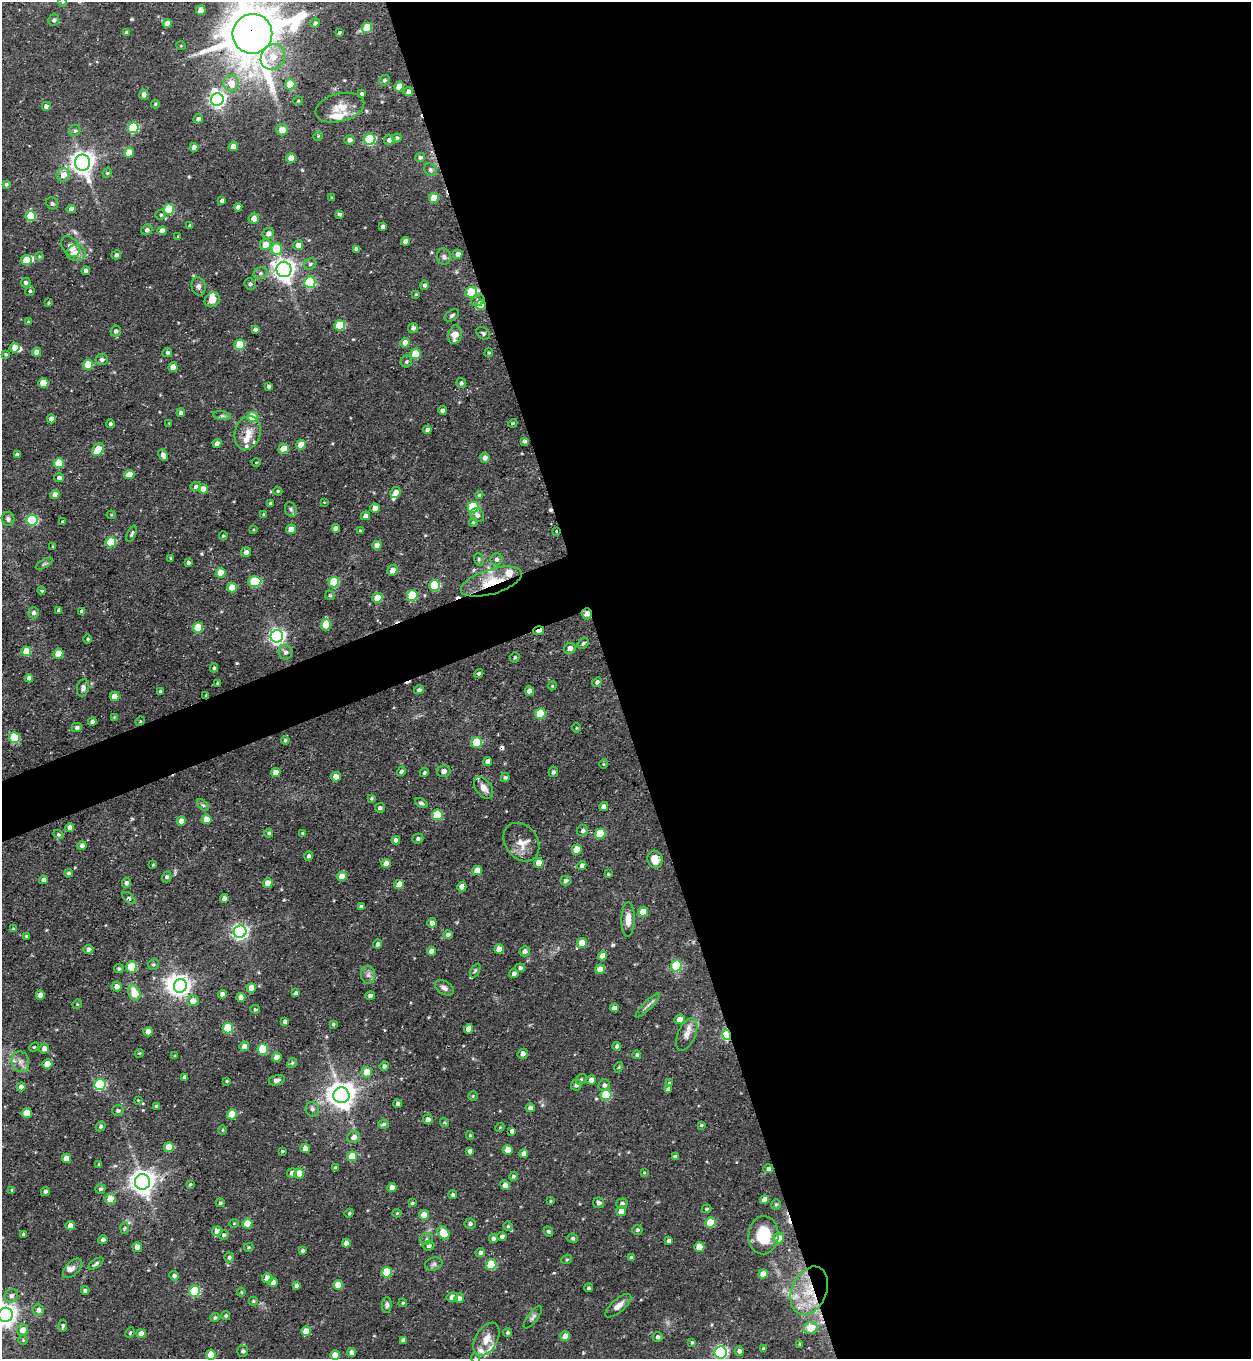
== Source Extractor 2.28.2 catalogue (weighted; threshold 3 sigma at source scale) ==
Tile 8 of 4 x 4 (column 4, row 2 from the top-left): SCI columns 4021-5269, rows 2717-4073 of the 5415 x 5431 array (HDU 1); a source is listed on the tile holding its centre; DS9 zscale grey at full resolution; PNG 1253 x 1361 px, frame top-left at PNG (2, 2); each listed source drawn as its Kron ellipse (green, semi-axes under 4 px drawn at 4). Shown black and unused: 53% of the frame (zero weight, under 3 of 5 exposures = <1% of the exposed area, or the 3 px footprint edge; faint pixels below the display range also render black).
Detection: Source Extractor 2.28.2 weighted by HDU 2 'WHT'; one run over the whole footprint, this tile lists its part. Background 0.0583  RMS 0.0043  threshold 0.0193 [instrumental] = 3 sigma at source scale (4.5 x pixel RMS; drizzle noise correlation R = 1.50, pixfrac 1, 0.05/0.05 arcsec/px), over >= 5 px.
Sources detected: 496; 2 inside a brighter object's white glare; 5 cosmic-ray / hot-pixel residue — neither listed nor drawn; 14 inside a brighter listed object's ellipse — not listed separately; the other 475 listed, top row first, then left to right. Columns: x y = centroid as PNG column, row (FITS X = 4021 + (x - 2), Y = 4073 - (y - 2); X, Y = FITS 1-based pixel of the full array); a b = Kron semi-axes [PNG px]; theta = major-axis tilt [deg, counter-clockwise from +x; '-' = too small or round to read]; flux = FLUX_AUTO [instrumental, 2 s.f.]
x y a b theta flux
62 2 5 3 - 0.46
201 10 5 4 - 5.6
54 20 6 5 - 1.2
167 23 4 4 - 2.8
315 23 5 4 - 0.97
367 28 5 5 - 13
126 32 4 3 - 0.7
339 33 3 3 - 0.6
252 34 20 19 - 2500
181 46 5 3 - 0.36
273 57 13 11 56 7.4
384 80 5 5 - 1
231 83 8 8 - 5.3
290 84 5 5 - 16
399 87 5 4 - 6.9
408 92 5 4 - 1.9
361 94 4 4 - 1.1
144 95 5 4 - 2.2
217 100 6 6 - 140
298 101 5 3 - 0.41
155 104 4 4 - 0.47
46 106 4 4 - 1.7
340 108 25 14 15 7.2
198 119 5 4 - 1.3
133 128 5 5 - 31
75 130 6 5 - 0.86
282 130 6 5 - 4.4
318 136 5 4 - 0.48
397 138 5 4 - 0.97
370 139 6 5 - 38
349 140 5 4 - 1.3
389 140 5 5 - 1.8
194 147 4 4 - 3.2
233 147 5 4 - 3.7
129 153 5 5 - 7.9
420 157 5 4 - 1
291 158 5 4 - 6.6
83 163 8 7 - 370
430 170 7 5 -47 1.1
107 173 5 4 - 0.52
63 175 7 6 - 4.6
6 184 4 3 - 0.73
332 197 3 2 - 0.39
434 198 5 5 - 8.1
222 201 4 3 - 1.4
52 203 6 5 - 0.74
238 207 4 4 - 2.3
71 209 4 4 - 2.6
169 209 5 5 - 23
339 214 4 3 - 0.84
161 215 5 4 - 0.66
31 216 5 5 - 18
254 218 5 5 - 3.6
190 226 4 3 - 1.1
383 227 4 4 - 1.7
147 230 6 5 - 1.3
162 231 4 4 - 2.7
268 234 6 5 - 2.2
178 237 4 2 - 0.35
405 241 4 4 - 2.6
265 245 5 5 - 5.4
298 245 5 5 - 2.7
71 246 11 8 -52 3.7
277 249 6 5 - 14
356 249 4 4 - 1.2
76 253 9 8 - 4.5
458 254 5 4 - 2
116 255 5 4 - 1.4
39 256 4 4 - 0.47
444 256 8 7 - 1.2
26 260 5 5 - 9.6
310 264 6 5 - 0.99
284 269 8 7 - 290
86 271 4 4 - 2.2
260 273 7 5 22 1.2
310 282 5 5 - 39
26 283 5 5 - 0.82
250 284 6 5 - 1.1
425 285 4 4 - 1
199 286 9 7 -79 1.5
30 291 5 4 - 0.73
471 292 6 5 - 19
416 294 3 3 - 0.41
212 300 8 7 - 3.8
478 300 7 5 28 1.3
48 303 3 3 - 0.48
481 305 5 5 - 8.4
452 315 8 5 35 1.1
28 322 4 4 - 0.68
340 325 5 5 - 21
413 328 5 4 - 0.96
255 329 4 3 - 1.1
116 331 5 5 - 0.98
483 333 8 5 -38 0.91
455 335 9 6 77 4.7
405 343 5 5 - 3.3
240 345 5 5 - 14
15 348 5 5 - 4.9
37 352 4 4 - 3.6
167 352 5 4 - 1.1
489 353 4 4 - 0.51
6 354 4 4 - 0.6
415 354 5 5 - 13
102 359 6 5 - 1.3
406 362 6 5 - 0.92
88 365 5 5 - 11
173 367 5 4 - 3.8
43 383 5 5 - 8.5
461 383 5 4 - 0.84
268 386 4 3 - 0.91
442 410 4 4 - 1.7
181 413 4 4 - 1.5
222 416 9 4 -8 1.1
252 417 5 5 - 15
51 419 4 4 - 2.3
169 423 3 3 - 0.31
513 423 4 3 - 0.47
110 424 4 4 - 0.84
427 430 4 4 - 2
248 433 17 13 74 6
524 441 4 4 - 1.1
217 443 4 4 - 2.4
301 445 5 5 - 6.3
284 449 5 5 - 8.1
98 450 7 5 51 11
17 455 4 4 - 1.8
163 455 6 4 -62 2.3
485 458 5 4 - 2.4
256 462 4 3 - 0.37
59 463 5 5 - 13
129 475 5 4 - 5.2
59 478 5 4 - 1.2
196 487 5 4 - 1.3
203 489 5 4 - 4.8
278 491 5 4 - 0.53
395 492 5 5 - 2.6
55 495 4 4 - 3.4
479 495 4 4 - 0.6
324 502 3 2 - 0.29
270 503 3 3 - 0.7
473 507 5 5 - 31
375 508 4 4 - 4.2
291 509 7 5 -70 1
263 514 3 3 - 0.41
111 515 4 4 - 0.48
477 515 7 6 - 1.5
365 516 4 4 - 1.8
8 519 7 6 - 1.3
32 520 5 5 - 39
62 522 4 3 - 0.77
473 522 4 4 - 0.68
336 528 4 4 - 2.4
291 529 5 4 - 4.7
253 530 4 3 - 0.41
360 531 4 3 - 0.58
556 531 3 3 - 0.63
132 534 9 4 67 0.97
223 536 4 4 - 0.54
111 542 5 5 - 18
377 545 4 4 - 4.1
53 546 3 2 - 0.4
246 552 5 4 - 1.7
171 558 3 3 - 0.72
479 559 6 4 -71 0.76
497 559 6 6 - 1.3
188 563 4 3 - 1.1
44 564 9 4 30 0.79
393 570 6 5 - 3.1
221 573 5 5 - 9.5
255 581 6 5 - 26
334 582 5 5 - 21
492 582 32 12 17 15
434 585 5 5 - 26
232 587 5 5 - 6.9
41 590 4 3 - 0.55
330 595 5 4 - 0.62
412 596 5 5 - 25
377 598 5 5 - 7.6
59 610 4 4 - 1.1
82 611 3 3 - 0.97
34 613 5 5 - 1.5
587 614 5 5 - 3.1
326 624 6 5 - 14
198 628 5 5 - 14
539 631 5 3 - 3.3
277 636 6 6 - 150
87 639 5 3 - 0.51
583 643 6 4 47 0.85
570 648 6 5 - 2.2
26 651 5 5 - 9
285 652 7 7 - 1.7
58 654 5 5 - 7.4
515 657 5 4 - 0.71
214 668 4 4 - 0.72
479 673 5 4 - 0.85
29 678 4 4 - 1.8
597 682 5 4 - 1
217 683 3 3 - 0.47
552 686 4 3 - 0.45
83 688 9 6 75 1.5
419 690 5 4 - 0.94
160 691 3 3 - 0.69
529 691 4 4 - 3.7
114 696 5 4 - 5
206 696 3 2 - 0.53
540 714 5 5 - 17
114 717 3 3 - 0.4
140 721 5 4 - 0.5
92 722 4 3 - 1
77 727 5 4 - 1.3
576 728 5 3 - 0.38
14 738 5 5 - 21
285 740 4 4 - 0.77
477 742 5 5 - 22
488 761 5 4 - 2.3
603 764 5 3 - 0.42
401 771 5 4 - 0.93
444 771 7 6 - 1.9
276 772 4 4 - 4
553 772 5 4 - 1
424 773 4 3 - 0.76
336 777 5 5 - 3.5
505 777 5 4 - 0.72
483 788 12 7 -52 3
371 798 3 3 - 0.61
421 803 7 4 -27 1
203 805 7 4 -44 0.77
604 807 5 4 - 2.4
380 808 5 4 - 1.2
437 815 5 5 - 20
206 819 5 5 - 5.7
181 821 4 4 - 3.7
70 827 4 4 - 2.1
583 831 6 5 - 1.3
269 833 4 4 - 0.82
302 833 4 3 - 0.45
58 834 5 4 - 0.86
600 834 5 5 - 18
418 839 5 5 - 1.1
396 840 4 4 - 1.7
521 842 21 16 -53 5.8
82 846 4 4 - 1.7
577 849 5 5 - 9.2
309 856 4 4 - 1.4
655 859 9 7 -72 6
386 863 5 4 - 3.5
539 863 5 4 - 4.9
153 865 4 3 - 0.41
582 865 4 4 - 1.6
477 870 5 4 - 5.2
68 873 4 4 - 0.77
608 874 4 4 - 0.48
342 876 5 5 - 5.4
167 877 5 4 - 1.1
43 880 4 4 - 1.6
565 880 5 5 - 1.4
126 883 5 4 - 1.2
268 883 5 4 - 5.6
399 884 5 4 - 5.6
462 887 4 4 - 4.2
129 898 8 4 -39 0.85
224 899 4 4 - 1.8
361 907 4 4 - 1.2
643 912 5 4 - 9.5
628 919 17 6 88 3.9
432 923 5 4 - 2.4
13 929 4 4 - 0.47
240 932 6 6 - 130
448 934 5 4 - 1.3
26 936 3 3 - 0.45
582 943 5 5 - 6.2
377 944 4 3 - 1.2
89 949 5 4 - 1.8
499 949 5 4 - 4.7
431 951 4 4 - 2.5
525 951 5 5 - 1.4
602 956 5 4 - 4.4
153 965 5 5 - 0.84
676 966 6 5 - 36
132 967 5 5 - 16
520 968 5 4 - 1.1
119 969 5 4 - 0.75
600 969 5 4 - 3.9
475 970 7 4 63 0.64
514 973 4 4 - 1.5
368 975 9 7 -89 1.7
117 986 5 5 - 2.2
180 986 7 6 - 180
251 988 5 4 - 4.6
444 988 10 6 -32 1.6
134 993 8 6 -71 8.9
296 993 4 4 - 0.9
222 994 4 4 - 2.1
40 995 4 4 - 2.9
370 996 5 4 - 1.2
241 997 4 4 - 3.4
193 1001 5 5 - 3.8
77 1004 5 4 - 0.48
648 1005 16 4 45 1.6
614 1008 4 4 - 2.3
255 1009 5 4 - 0.61
680 1019 5 4 - 3.6
285 1022 4 3 - 1.3
333 1024 4 3 - 0.68
228 1028 5 5 - 21
468 1029 5 4 - 4.4
148 1032 4 4 - 4.1
687 1034 17 9 67 3.8
727 1035 5 4 - 48
244 1046 5 4 - 2.8
617 1046 4 4 - 1.2
34 1047 5 3 - 0.47
44 1049 5 5 - 2.5
263 1049 5 5 - 19
139 1053 4 3 - 0.46
523 1054 5 5 - 1.9
637 1055 4 4 - 0.93
175 1056 4 3 - 0.49
277 1057 5 4 - 4.3
20 1062 10 8 -75 2.5
292 1063 5 4 - 0.66
47 1064 5 4 - 6.8
384 1066 5 4 - 1.1
619 1067 5 3 - 0.52
367 1072 5 5 - 5.4
184 1077 4 3 - 1.1
581 1079 6 5 - 0.67
277 1080 8 5 14 1.4
591 1080 5 4 - 2.4
227 1081 3 3 - 0.55
669 1083 4 3 - 0.57
100 1084 5 5 - 44
576 1085 5 5 - 1.3
604 1085 6 5 - 1.4
21 1087 4 4 - 2.2
668 1089 4 4 - 1.7
341 1095 8 8 - 550
606 1095 5 5 - 21
473 1096 5 4 - 0.55
138 1100 3 2 - 0.36
398 1104 4 4 - 1
156 1106 4 3 - 0.53
530 1108 5 4 - 1.9
312 1109 7 6 - 1.4
118 1110 6 5 - 0.92
27 1113 5 5 - 8.5
232 1114 5 5 - 12
428 1119 5 5 - 1.6
445 1122 4 3 - 0.51
384 1124 5 4 - 0.98
701 1125 4 3 - 0.46
101 1126 5 4 - 0.82
500 1127 4 3 - 0.4
223 1130 4 3 - 0.46
512 1131 4 4 - 1.4
470 1135 4 4 - 0.59
354 1137 6 6 - 2.4
169 1147 5 5 - 7.2
305 1148 5 4 - 4.2
508 1150 5 5 - 4
282 1151 3 3 - 0.47
470 1151 4 4 - 1.8
524 1153 4 4 - 2.6
352 1156 5 5 - 11
675 1156 4 3 - 0.87
66 1158 4 4 - 4.1
99 1164 3 2 - 0.49
335 1168 4 4 - 0.9
768 1169 5 4 - 1.3
644 1172 3 3 - 0.41
292 1173 5 4 - 1.9
299 1173 5 5 - 6.2
513 1176 4 4 - 0.78
142 1182 7 7 - 420
190 1184 3 2 - 0.56
505 1185 5 4 - 3
392 1187 4 4 - 3.1
100 1189 5 4 - 1
12 1190 4 3 - 0.71
45 1191 5 4 - 0.92
453 1195 4 4 - 0.71
110 1199 5 5 - 7.1
764 1200 5 4 - 4.3
550 1201 4 3 - 0.46
220 1203 4 4 - 0.78
412 1203 3 3 - 0.57
599 1203 5 5 - 1.3
622 1203 6 5 - 1.3
776 1204 5 5 - 0.78
707 1209 5 3 - 0.57
621 1211 5 4 - 5.1
349 1213 4 4 - 0.53
397 1213 4 4 - 0.43
424 1215 5 4 - 5.4
234 1223 4 4 - 0.46
710 1223 5 5 - 16
247 1224 5 5 - 8.9
470 1224 5 5 - 1.1
70 1225 4 4 - 3.6
508 1226 5 4 - 0.6
125 1228 6 4 87 0.59
637 1230 5 5 - 0.8
217 1231 5 5 - 3.4
548 1231 5 4 - 0.76
443 1233 7 5 -53 9.5
23 1234 3 3 - 0.68
224 1235 5 4 - 0.83
763 1235 19 15 85 16
502 1236 4 4 - 1
493 1238 4 4 - 1.1
573 1238 5 4 - 0.86
778 1238 5 5 - 7.3
426 1239 7 5 23 0.99
103 1240 5 4 - 1.2
669 1241 4 4 - 1.9
346 1243 4 4 - 2.3
429 1246 5 5 - 1.2
137 1247 5 4 - 2.9
249 1247 5 3 - 0.55
699 1247 5 5 - 8.4
302 1250 4 3 - 0.84
480 1252 5 4 - 1.4
229 1257 5 5 - 0.93
631 1257 4 3 - 0.87
567 1259 5 3 - 0.45
96 1264 8 4 35 0.9
434 1264 9 6 16 1.2
491 1265 5 5 - 20
72 1268 12 6 47 1.9
387 1272 5 5 - 18
763 1274 5 4 - 4.5
174 1276 5 4 - 1.3
267 1278 5 5 - 8.2
273 1282 5 4 - 2.5
296 1285 4 3 - 1.4
338 1285 5 5 - 7.5
588 1288 4 4 - 0.75
85 1291 4 4 - 1
195 1291 5 5 - 32
809 1291 25 17 66 18
241 1292 4 4 - 0.52
11 1296 7 6 - 1.7
452 1297 6 4 13 2
459 1298 5 4 - 1.7
253 1301 4 4 - 0.65
403 1303 4 3 - 0.57
387 1305 8 5 87 1.3
618 1306 16 6 41 3
38 1310 6 5 - 1.8
6 1315 7 7 - 300
226 1315 4 4 - 0.73
215 1317 4 4 - 0.78
533 1317 13 5 53 1.3
63 1326 6 4 85 0.84
811 1328 6 6 - 7.5
22 1330 6 5 - 3.5
306 1331 5 4 - 5.3
508 1332 5 4 - 0.78
130 1333 6 3 65 0.56
141 1334 4 4 - 3.6
565 1336 5 4 - 4.7
658 1337 5 5 - 1.2
486 1339 18 11 60 5.6
23 1340 4 4 - 0.51
403 1340 4 4 - 1.6
692 1342 4 3 - 0.62
800 1344 4 4 - 0.48
763 1348 4 3 - 0.48
243 1351 5 5 - 1.1
739 1351 5 4 - 1.5
352 1352 4 4 - 2.5
721 1352 6 6 - 83
211 1355 5 5 - 8.8
335 1355 5 4 - 4.7
475 1358 5 3 - 0.45
Overlapping masked pixels (flux is a lower limit): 9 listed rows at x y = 252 34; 471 292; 481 305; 492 582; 587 614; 539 631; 206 696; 727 1035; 809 1291
Isophote crosses this tile's border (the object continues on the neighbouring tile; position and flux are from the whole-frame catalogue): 5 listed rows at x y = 62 2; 252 34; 6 1315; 721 1352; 475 1358